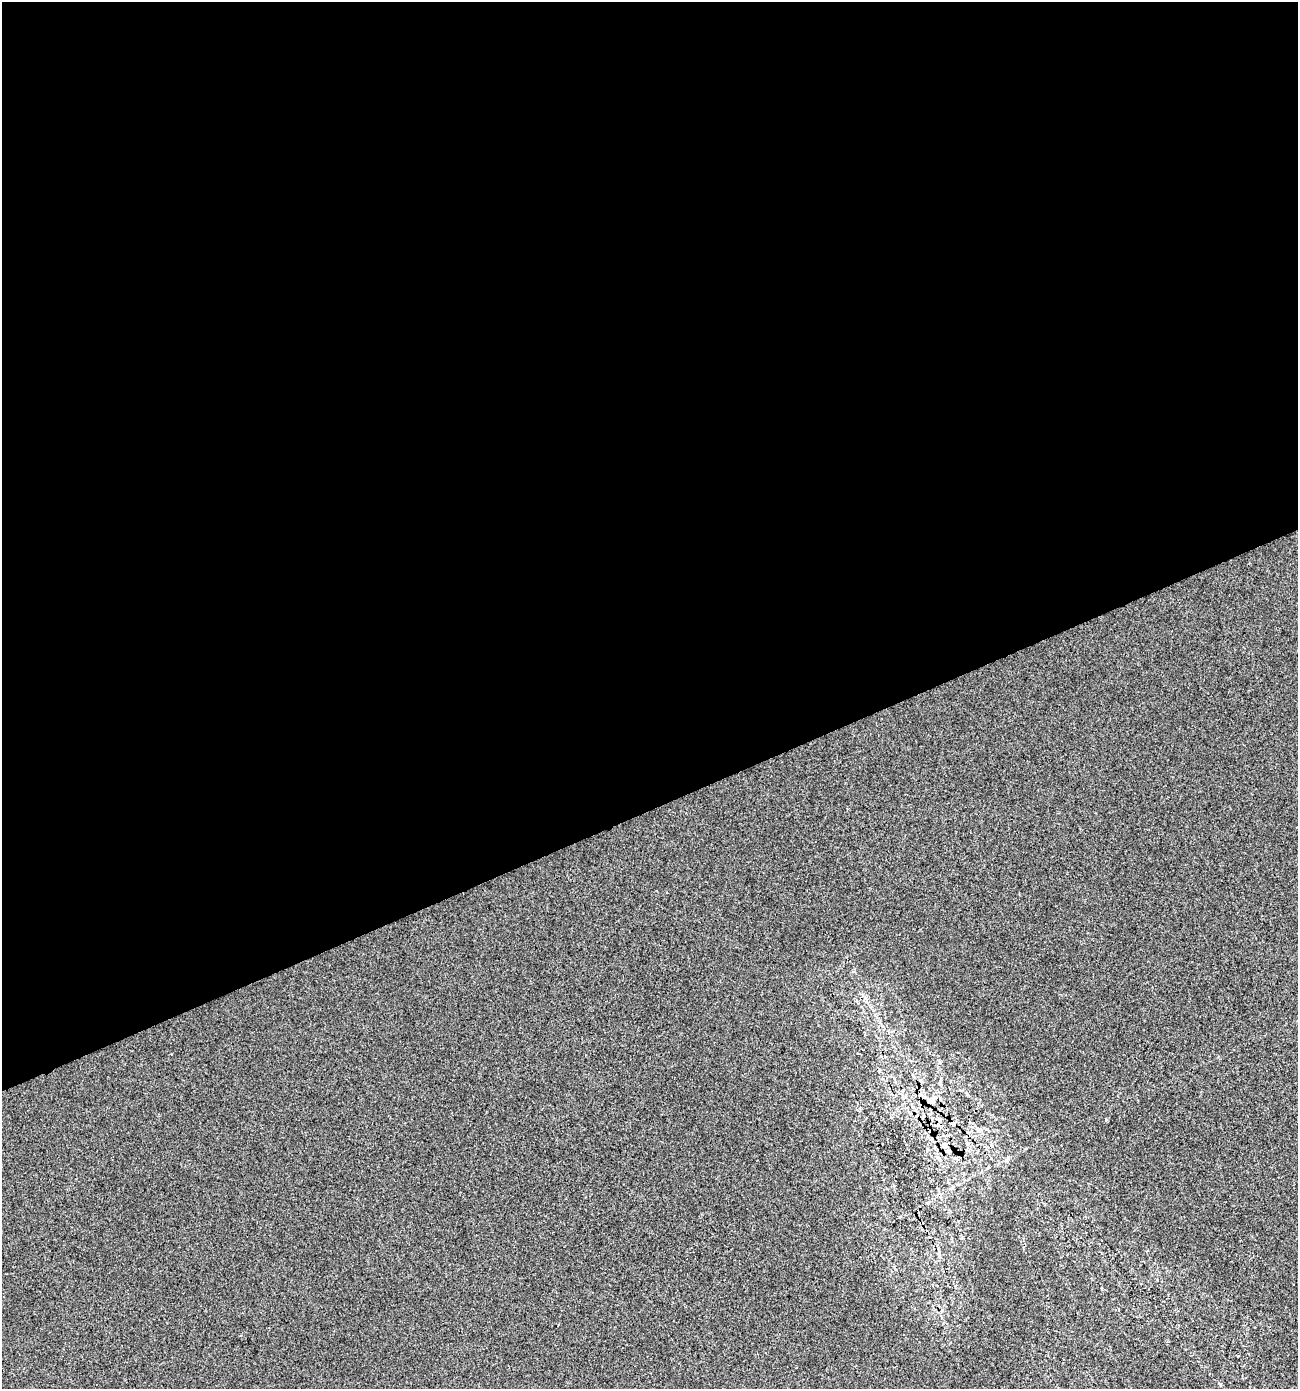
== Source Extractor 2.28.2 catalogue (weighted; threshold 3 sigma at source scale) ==
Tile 2 of 4 x 4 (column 2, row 1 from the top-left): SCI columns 1375-2670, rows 4163-5549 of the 5395 x 5549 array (HDU 1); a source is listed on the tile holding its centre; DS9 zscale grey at full resolution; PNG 1300 x 1391 px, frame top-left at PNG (2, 2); no overlay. Shown black and unused: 58% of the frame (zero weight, under 2 of 3 exposures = <1% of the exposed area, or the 3 px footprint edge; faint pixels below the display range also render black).
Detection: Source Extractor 2.28.2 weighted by HDU 2 'WHT'; one run over the whole footprint, this tile lists its part. Background 1.49e-05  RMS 0.0056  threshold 0.0254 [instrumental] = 3 sigma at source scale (4.5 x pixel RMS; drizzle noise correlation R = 1.50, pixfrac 1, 0.0396/0.0396 arcsec/px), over >= 5 px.
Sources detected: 3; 1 cosmic-ray / hot-pixel residue — not listed; the other 2 listed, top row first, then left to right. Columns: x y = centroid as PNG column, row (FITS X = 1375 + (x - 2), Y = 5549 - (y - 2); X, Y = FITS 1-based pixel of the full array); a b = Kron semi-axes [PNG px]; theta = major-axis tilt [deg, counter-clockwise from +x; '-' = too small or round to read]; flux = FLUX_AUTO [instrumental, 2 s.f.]
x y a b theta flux
930 1101 11 5 -11 2.1
953 1123 6 5 - 1.6
Overlapping masked pixels (flux is a lower limit): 1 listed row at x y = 953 1123